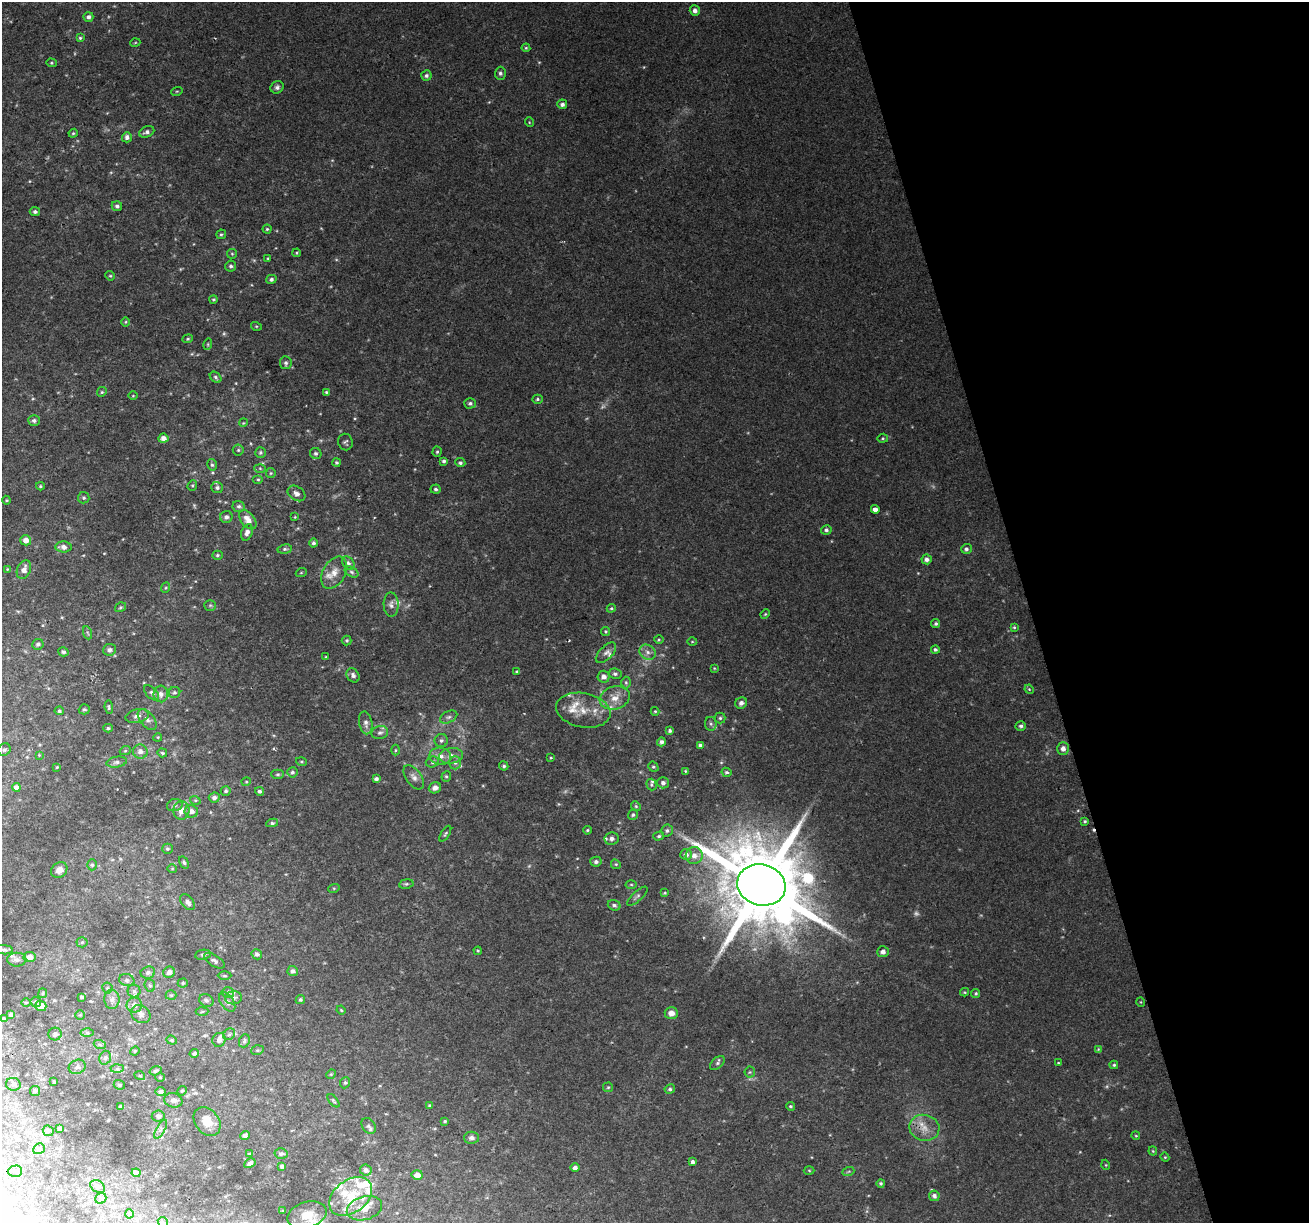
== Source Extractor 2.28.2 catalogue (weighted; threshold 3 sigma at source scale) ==
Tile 12 of 4 x 4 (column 4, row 3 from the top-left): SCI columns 3922-5228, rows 1323-2543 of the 5228 x 5035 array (HDU 1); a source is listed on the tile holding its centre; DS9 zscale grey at full resolution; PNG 1311 x 1225 px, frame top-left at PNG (2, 2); each listed source drawn as its Kron ellipse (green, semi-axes under 4 px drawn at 4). Shown black and unused: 21% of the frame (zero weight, under 2 of 3 exposures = <1% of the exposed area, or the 3 px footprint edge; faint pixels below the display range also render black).
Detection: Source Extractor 2.28.2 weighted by HDU 2 'WHT'; one run over the whole footprint, this tile lists its part. Background 0.0265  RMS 0.0063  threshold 0.0283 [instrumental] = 3 sigma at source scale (4.5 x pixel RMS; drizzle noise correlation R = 1.50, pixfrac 1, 0.0396/0.0396 arcsec/px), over >= 5 px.
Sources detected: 334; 3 too faint to see at this stretch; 3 cosmic-ray / hot-pixel residue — neither listed nor drawn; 21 inside a brighter listed object's ellipse — not listed separately; the other 307 listed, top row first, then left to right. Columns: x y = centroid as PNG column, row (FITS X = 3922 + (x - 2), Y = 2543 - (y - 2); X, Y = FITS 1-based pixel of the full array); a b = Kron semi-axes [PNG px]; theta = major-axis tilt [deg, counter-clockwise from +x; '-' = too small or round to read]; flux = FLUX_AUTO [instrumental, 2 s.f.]
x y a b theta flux
695 10 5 5 - 2.5
88 17 5 5 - 2
80 38 4 4 - 0.83
135 43 5 3 - 0.53
526 48 4 4 - 0.79
51 63 5 4 - 0.79
500 73 6 5 - 1.7
426 76 5 5 - 1.5
277 87 7 6 - 1.8
177 91 6 3 18 0.64
562 104 5 5 - 2.2
529 122 5 3 - 0.52
147 132 8 5 24 2.1
73 133 4 4 - 0.85
127 137 5 5 - 2.4
117 206 5 5 - 1.8
35 212 5 4 - 1.8
267 229 4 4 - 0.83
221 234 5 4 - 0.88
297 253 4 3 - 0.74
232 254 5 5 - 0.81
268 258 4 3 - 0.74
231 266 5 5 - 1.6
110 276 5 4 - 0.78
271 279 5 4 - 1.6
213 299 4 3 - 0.84
126 322 5 3 - 0.62
256 326 5 3 - 0.67
188 339 5 4 - 0.78
208 344 6 3 72 0.68
286 363 6 5 - 1.6
215 377 6 4 -42 1.3
102 392 5 4 - 0.89
326 392 4 4 - 0.8
133 396 5 3 - 0.52
537 399 5 4 - 0.98
470 403 6 5 - 1.5
34 420 6 5 - 1.7
243 423 4 3 - 0.53
163 438 5 4 - 3.6
883 438 5 4 - 0.83
345 442 8 7 - 1.4
238 450 5 5 - 1.1
260 452 5 5 - 1.1
437 452 5 4 - 0.98
316 453 6 5 - 1.3
444 461 4 4 - 1.3
337 463 4 4 - 1
460 463 5 4 - 1.4
212 465 6 4 -74 1.2
260 468 6 4 -2 0.69
271 473 5 4 - 0.85
258 479 5 3 - 0.75
192 485 5 4 - 0.84
40 486 4 3 - 0.88
217 488 6 5 - 1.8
436 489 5 5 - 1.3
296 493 9 7 -34 2.7
84 498 6 5 - 1.2
6 500 4 4 - 0.68
239 506 6 5 - 1.4
875 509 4 3 - 8.5
226 517 6 6 - 2.3
295 517 3 3 - 0.48
248 520 11 6 -51 6.1
826 530 5 5 - 1.4
247 532 8 5 70 2.7
26 540 5 5 - 4.7
313 543 4 4 - 1.4
63 547 8 5 -3 3.3
285 549 7 5 9 1.1
966 549 5 5 - 1.5
217 555 5 4 - 1.1
927 559 5 5 - 2.3
348 563 7 5 -50 1.8
7 569 4 4 - 0.52
24 570 10 6 68 4
351 572 7 5 -28 1.3
301 573 5 3 - 0.58
334 573 17 11 61 7.6
165 588 5 3 - 0.7
210 605 6 5 - 1
391 605 12 7 -88 2.9
120 607 6 4 35 0.84
611 608 4 4 - 0.76
765 614 5 4 - 0.71
936 624 4 4 - 1.2
1014 627 4 4 - 0.79
606 631 4 4 - 0.86
88 633 7 4 -70 1
347 640 5 5 - 1
659 640 5 3 - 0.72
692 642 5 3 - 0.57
38 644 6 5 - 1.6
110 650 6 6 - 2.2
935 650 4 4 - 1.2
63 652 5 4 - 1.5
648 652 8 7 - 2.9
606 653 13 6 45 2.8
326 657 3 3 - 0.52
714 668 4 3 - 0.52
517 671 4 4 - 0.76
615 674 6 5 - 1.4
353 675 7 6 - 2.3
604 677 6 6 - 3.3
626 682 6 5 - 0.98
1029 689 5 4 - 0.66
151 693 9 5 -46 1.6
174 693 6 5 - 1.4
161 694 8 7 - 3.5
615 698 15 11 16 7.6
741 703 6 5 - 2.5
109 707 7 4 -82 1
84 709 5 5 - 1
583 710 27 17 -11 13
59 711 5 4 - 1.1
655 711 4 4 - 0.67
137 716 11 7 11 2.8
449 717 9 6 26 2
720 718 5 5 - 1.2
147 720 12 7 -49 2.8
366 723 11 6 -79 3
711 724 7 6 - 1.4
1021 726 5 4 - 1.5
108 728 5 3 - 0.95
670 731 4 4 - 1.3
380 733 8 6 14 2.1
158 737 4 3 - 0.56
441 741 6 6 - 1.7
661 742 4 4 - 1.9
700 745 4 3 - 1.7
1063 748 6 5 - 3.3
4 750 6 6 - 1.3
395 750 5 3 - 0.73
125 751 5 3 - 0.71
140 752 7 7 - 3.5
162 753 5 4 - 0.92
39 755 4 4 - 0.64
440 756 11 8 -10 4.7
451 756 12 7 7 4.6
551 758 4 3 - 0.62
117 762 10 5 9 2
301 762 5 3 - 0.72
432 762 7 5 17 1.5
455 763 6 5 - 1.7
504 766 5 4 - 1.2
57 767 3 2 - 0.51
653 767 5 4 - 0.96
685 771 4 4 - 0.61
292 772 5 5 - 1.4
726 772 5 4 - 1.2
278 774 6 4 1 0.99
446 776 5 4 - 0.98
414 777 14 7 -53 3.4
376 779 4 3 - 1.7
246 782 4 4 - 0.66
663 783 6 5 - 2.1
651 785 6 5 - 1
16 787 4 4 - 3
435 788 6 5 - 3.3
226 791 5 5 - 1.2
260 791 4 4 - 1.6
214 798 5 5 - 2.3
195 800 5 3 - 0.76
175 805 8 6 15 1.5
636 806 5 4 - 0.82
181 810 9 8 - 5.2
191 811 7 6 - 3.4
633 815 5 5 - 1.1
1085 821 4 3 - 0.95
272 823 6 4 9 1.2
587 830 4 3 - 0.82
667 831 6 6 - 1.4
445 834 9 4 58 1
659 836 5 4 - 1.1
612 839 7 6 - 2.8
167 849 5 5 - 1.1
686 854 6 5 - 2.6
694 856 8 8 - 4.6
184 862 6 4 -58 1.1
596 862 5 5 - 1.8
616 864 5 4 - 0.82
92 865 5 5 - 1.3
172 869 5 3 - 0.61
59 870 9 7 38 2.8
406 884 7 4 9 1.1
631 884 5 3 - 0.65
761 885 24 20 -15 10000
334 888 6 4 18 0.77
665 893 4 3 - 0.6
637 896 13 5 42 1.6
188 902 9 5 -48 2.7
614 905 6 5 - 1.7
82 942 5 5 - 0.94
4 950 9 4 -4 1.7
478 951 4 3 - 0.71
883 952 6 5 - 2.9
257 954 5 5 - 1.9
203 955 8 5 9 1.2
30 957 6 5 - 3.7
17 960 9 7 -1 2.4
214 961 12 5 -31 2
293 971 5 5 - 2.2
169 972 6 5 - 2.5
148 973 7 6 - 2.1
225 976 7 3 -1 0.84
127 980 8 6 -16 1.6
183 983 5 4 - 0.95
150 985 6 5 - 1
107 988 5 5 - 0.97
134 991 6 6 - 1.6
228 992 6 5 - 1.2
964 992 4 4 - 0.64
43 993 5 4 - 0.74
976 993 4 4 - 0.95
171 995 5 5 - 0.82
82 997 4 3 - 0.97
233 998 8 6 9 2.2
112 999 10 7 -88 2.8
206 1000 7 6 - 1.6
300 1000 5 4 - 1
36 1002 5 5 - 1.2
227 1002 11 6 -55 2.5
1141 1002 5 3 - 0.49
26 1003 5 3 - 0.59
134 1005 8 7 - 3.3
41 1006 5 5 - 7.3
341 1010 4 3 - 0.63
202 1012 6 4 4 0.88
671 1013 6 6 - 4.2
141 1014 10 8 -35 2.7
11 1015 4 4 - 2
80 1015 5 4 - 0.77
4 1019 3 3 - 1.1
87 1033 6 4 -1 1.1
55 1034 6 6 - 2
229 1034 6 5 - 1.2
172 1040 5 4 - 0.84
219 1040 7 6 - 3.1
244 1041 7 5 67 1.3
100 1045 6 4 -20 1
1098 1049 4 4 - 0.53
257 1050 6 4 19 0.96
135 1051 5 4 - 0.73
194 1053 4 4 - 1.5
105 1058 7 5 73 1.8
717 1063 9 5 46 1.4
1058 1063 4 3 - 0.57
1114 1065 4 3 - 0.9
77 1067 8 7 - 2.4
117 1069 6 4 1 1.3
155 1071 6 4 17 1.1
750 1072 5 5 - 0.99
331 1074 5 4 - 0.65
140 1076 5 3 - 0.58
160 1077 4 4 - 0.67
54 1082 3 2 - 0.64
345 1083 6 4 68 1
13 1084 7 6 - 1.6
119 1085 6 4 -22 0.92
608 1087 5 5 - 0.81
670 1089 5 4 - 1.2
35 1091 5 5 - 0.95
182 1091 5 4 - 0.8
161 1092 5 4 - 1.9
173 1100 9 7 -15 2.9
334 1101 8 3 -51 0.83
429 1105 4 3 - 0.69
790 1106 4 4 - 0.93
121 1107 3 3 - 1.2
158 1116 6 6 - 2.2
207 1121 16 11 -51 7.8
445 1121 4 3 - 0.87
369 1126 9 6 -53 1.6
59 1128 3 2 - 0.6
924 1128 15 13 -12 8.4
161 1129 10 4 60 2
48 1131 6 5 - 1
245 1136 5 4 - 1.5
1136 1136 4 3 - 0.6
472 1138 7 6 - 2.4
39 1149 6 5 - 1.2
1153 1151 4 4 - 0.64
250 1154 4 3 - 0.93
281 1154 6 5 - 1.8
1165 1157 4 4 - 0.69
692 1162 4 4 - 2.3
250 1163 6 4 29 1.9
1106 1165 5 3 - 0.55
282 1166 4 3 - 1.6
575 1168 4 4 - 2.3
366 1170 6 5 - 2.5
809 1170 5 3 - 0.59
15 1171 7 5 3 1.7
848 1172 6 4 20 0.77
136 1173 4 4 - 3.2
417 1175 5 5 - 4.9
881 1183 4 4 - 1
98 1186 8 5 -31 1.4
351 1196 24 16 37 21
934 1196 5 5 - 2.2
101 1198 6 5 - 1.2
364 1208 18 11 16 9.4
283 1211 4 4 - 0.57
129 1214 4 4 - 0.68
307 1215 20 13 16 9.9
163 1222 6 4 -46 0.92
Overlapping masked pixels (flux is a lower limit): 1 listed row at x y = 761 885
Isophote crosses this tile's border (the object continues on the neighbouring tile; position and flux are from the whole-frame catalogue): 2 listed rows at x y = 4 950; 163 1222